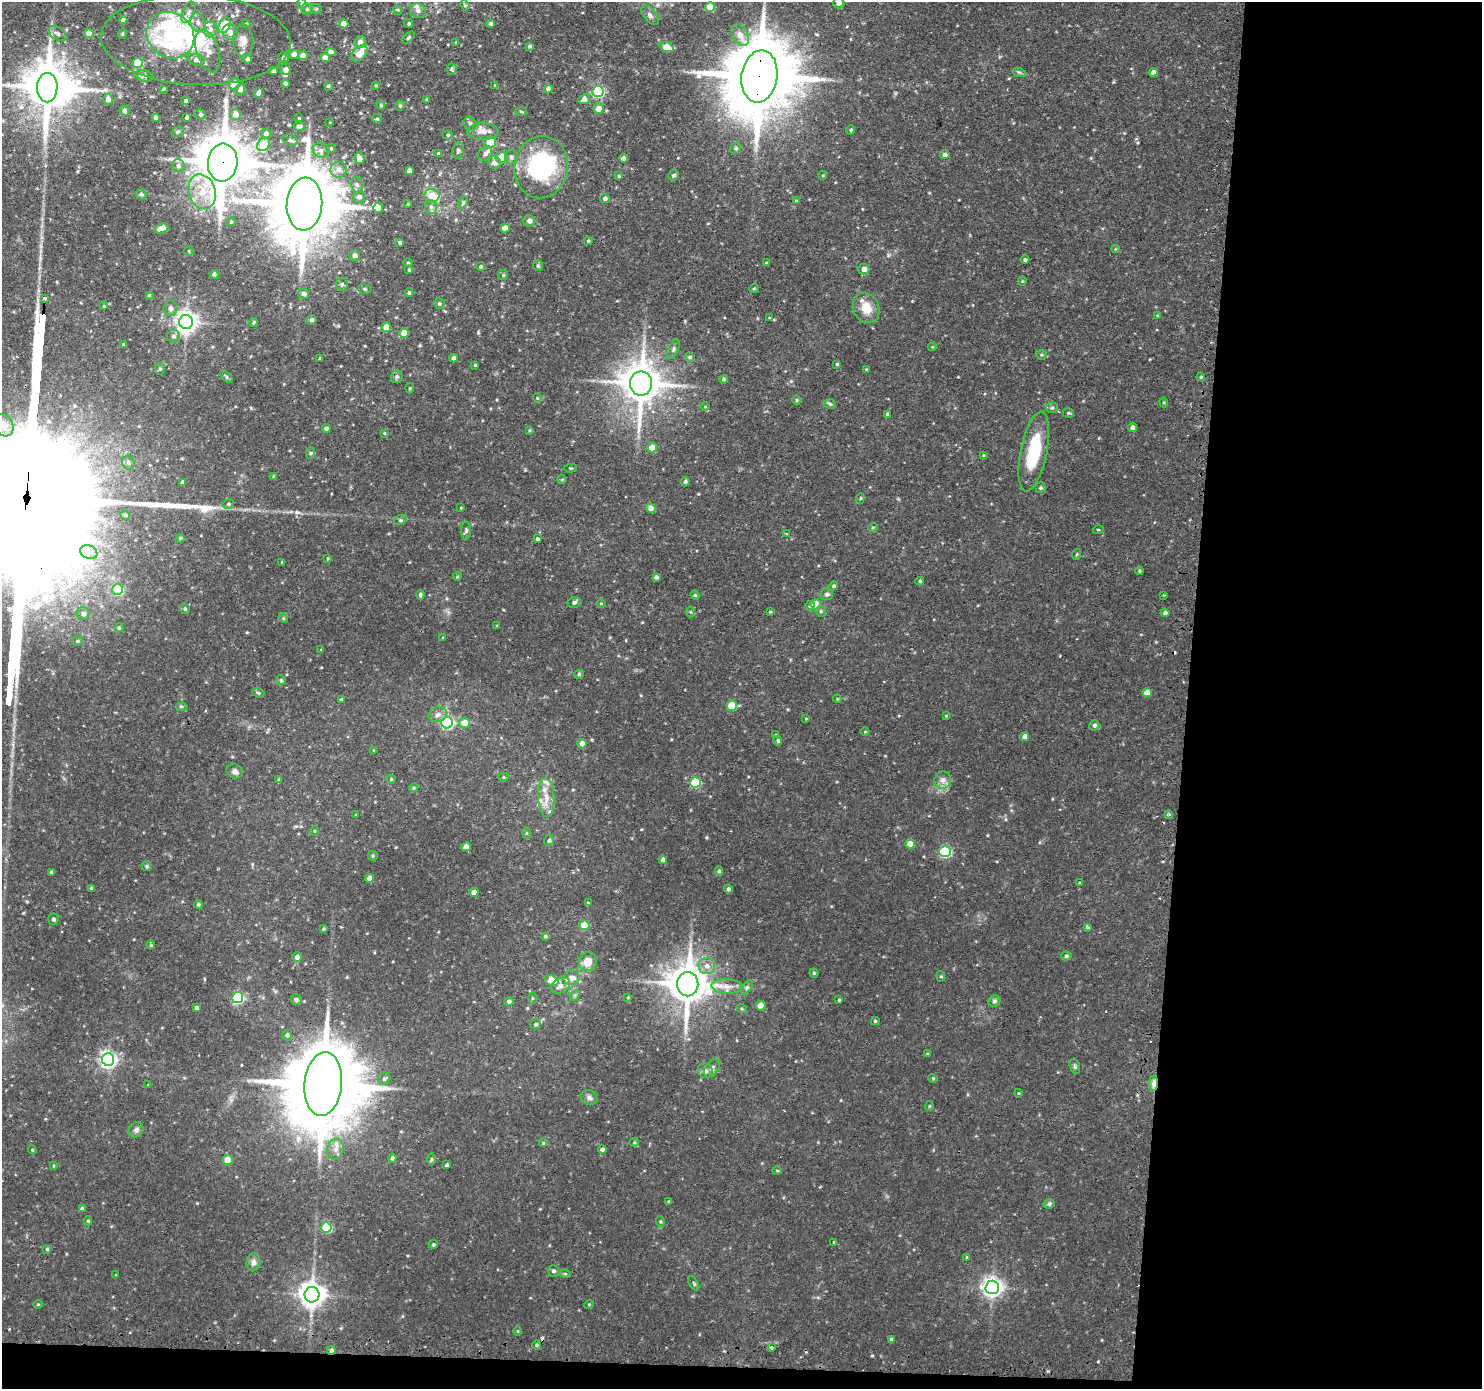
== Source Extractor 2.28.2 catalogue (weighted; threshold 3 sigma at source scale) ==
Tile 9 of 3 x 3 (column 3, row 3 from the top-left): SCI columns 2982-4461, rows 129-1515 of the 4481 x 4514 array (HDU 1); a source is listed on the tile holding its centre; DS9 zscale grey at full resolution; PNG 1484 x 1391 px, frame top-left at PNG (2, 2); each listed source drawn as its Kron ellipse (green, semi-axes under 4 px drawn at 4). Shown black and unused: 21% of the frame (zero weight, under 2 of 3 exposures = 3% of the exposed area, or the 3 px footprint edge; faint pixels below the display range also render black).
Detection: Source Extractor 2.28.2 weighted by HDU 2 'WHT'; one run over the whole footprint, this tile lists its part. Background 0.0946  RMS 0.0078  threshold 0.0353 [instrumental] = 3 sigma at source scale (4.5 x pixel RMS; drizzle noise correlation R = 1.50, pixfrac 1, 0.05/0.05 arcsec/px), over >= 5 px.
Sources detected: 394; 3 inside a brighter object's white glare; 5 cosmic-ray / hot-pixel residue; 2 long thin detections or spike segments (spike, bleed or trail) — neither listed nor drawn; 17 inside a brighter listed object's ellipse — not listed separately; the other 367 listed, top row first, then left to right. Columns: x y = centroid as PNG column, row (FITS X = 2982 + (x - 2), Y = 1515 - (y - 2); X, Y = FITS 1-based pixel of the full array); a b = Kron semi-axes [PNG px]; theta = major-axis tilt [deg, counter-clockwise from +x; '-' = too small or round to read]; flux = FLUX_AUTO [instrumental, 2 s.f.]
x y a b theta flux
839 3 5 5 - 3.1
302 4 6 4 -73 1.4
465 5 5 4 - 1
710 7 5 5 - 23
307 9 6 5 - 1.8
316 9 5 5 - 1
398 10 5 3 - 0.81
418 11 8 7 - 2.9
188 12 11 6 66 4
650 15 11 6 -49 3
123 20 4 4 - 3.6
198 22 9 7 -66 4.6
246 24 4 4 - 0.96
344 24 4 4 - 8.1
409 24 4 4 - 1.2
491 24 4 4 - 1.8
224 25 8 5 65 29
210 29 8 7 - 3.8
230 32 8 7 - 4.2
57 33 10 6 -35 2.9
89 33 4 4 - 8.8
122 34 4 4 - 0.94
170 35 25 22 -40 58
740 35 11 7 -60 8
408 37 7 4 41 1.3
196 40 95 45 -3 120
243 41 16 10 -89 8.3
360 42 6 5 - 4.5
456 42 4 3 - 0.68
529 46 4 4 - 1.6
667 47 7 4 -19 13
208 51 22 11 -73 9.9
331 52 5 4 - 3.6
359 53 10 6 50 11
294 55 4 4 - 7.1
303 55 4 4 - 8.2
284 57 5 5 - 1.7
325 58 4 4 - 10
248 59 4 4 - 2.2
196 60 9 5 -14 3.1
138 63 5 5 - 26
285 69 6 5 - 3.3
451 69 5 5 - 1.2
273 71 4 4 - 2.8
1019 72 6 4 -18 1.3
1153 72 4 4 - 4.5
144 76 9 5 -15 2.2
759 76 26 18 82 8700
285 83 4 3 - 2.1
234 84 6 5 - 10
376 85 4 4 - 1.1
495 85 4 4 - 0.73
328 86 4 4 - 1.1
47 88 15 10 90 2700
163 89 3 2 - 0.79
548 89 4 4 - 3.3
240 90 6 5 - 2.9
598 92 5 5 - 85
259 93 5 4 - 4.7
108 99 5 4 - 4.3
584 99 6 4 24 4.5
427 100 4 3 - 0.8
186 101 4 3 - 2.2
381 105 5 4 - 1.1
400 106 5 4 - 1.1
598 109 5 5 - 6.1
124 111 5 4 - 3
521 111 6 3 -3 1
200 114 5 5 - 1.7
236 114 5 5 - 6.9
155 117 4 4 - 2.3
187 117 4 3 - 1.6
299 118 3 2 - 0.59
377 119 5 4 - 1
330 122 3 2 - 0.55
470 124 7 6 - 2.2
299 126 6 4 -1 2.2
851 130 4 4 - 0.98
177 132 6 5 - 1.3
483 132 15 8 -1 7
266 133 5 5 - 2.4
448 135 5 4 - 1
290 140 8 5 -23 2.2
491 142 5 5 - 31
264 145 7 6 - 16
331 148 4 4 - 1.1
736 148 5 5 - 1.6
321 150 8 7 - 3.1
458 151 8 6 82 2.3
438 153 4 3 - 0.87
485 154 8 6 47 2.9
945 155 5 4 - 2.3
511 157 7 6 - 2.4
359 158 5 5 - 7.3
502 158 6 5 - 13
624 158 4 4 - 3.1
223 163 19 15 85 4500
495 163 6 6 - 4.8
178 166 7 6 - 2.4
541 167 31 27 82 100
338 170 8 8 - 5.6
409 171 4 4 - 3.9
673 175 6 5 - 1.9
823 175 4 3 - 0.65
619 176 4 3 - 0.87
357 185 8 6 -72 2.3
202 192 18 13 -75 18
141 194 5 5 - 2
432 196 7 6 - 12
359 197 6 6 - 3.2
605 198 5 4 - 2.1
796 201 4 3 - 0.77
463 202 6 4 64 1.4
304 204 26 18 85 8100
408 204 3 2 - 0.81
431 207 7 6 - 2.5
378 208 5 5 - 5.6
529 221 6 5 - 2.9
231 222 4 4 - 1.4
161 228 7 4 19 9.3
505 228 5 4 - 7
588 241 4 4 - 1.1
400 243 4 4 - 1.8
1115 249 4 4 - 0.63
189 251 5 3 - 0.72
355 255 5 5 - 3.9
1025 260 4 4 - 1.4
408 263 5 3 - 0.74
766 263 4 3 - 0.61
538 266 5 5 - 1.4
481 267 4 4 - 1.2
864 269 5 5 - 4.7
409 270 4 3 - 1
214 274 4 4 - 1.6
503 275 5 5 - 1.2
1022 281 5 4 - 0.87
342 284 6 6 - 1.8
754 288 5 3 - 0.77
365 289 6 5 - 1.4
409 293 4 3 - 1.2
304 294 5 5 - 3.1
149 295 4 3 - 0.99
44 298 3 3 - 140
439 304 5 5 - 1.3
104 306 4 3 - 0.84
170 308 8 6 -88 2.9
866 308 15 12 -64 14
1157 315 3 3 - 0.78
770 318 3 3 - 0.73
312 320 5 4 - 2.8
186 322 7 7 - 570
253 323 5 3 - 0.79
386 327 4 4 - 14
404 333 5 4 - 11
173 336 6 6 - 2.3
123 345 4 3 - 0.95
932 347 4 3 - 0.66
673 349 10 5 68 2
1041 355 5 4 - 1
689 357 5 5 - 1.4
320 358 3 3 - 1.1
454 358 4 4 - 3.2
837 364 3 3 - 0.99
475 365 3 3 - 0.82
160 369 6 5 - 1.5
866 369 3 2 - 0.72
226 377 7 4 -44 1.3
397 377 6 5 - 1.7
1201 377 4 4 - 0.98
724 379 4 4 - 1.6
641 383 12 11 - 2200
410 388 5 3 - 0.79
537 398 4 4 - 0.86
797 400 4 4 - 0.96
1164 402 5 4 - 0.92
830 404 5 4 - 1.4
705 406 4 3 - 0.57
1052 408 5 5 - 1.3
1068 413 5 4 - 1.2
887 414 3 3 - 1
4 425 12 9 -62 6.6
326 428 4 4 - 3
1132 428 4 4 - 3.3
530 430 4 4 - 0.86
384 433 4 3 - 0.77
652 447 5 5 - 12
1034 451 40 13 78 40
310 453 6 4 71 1.1
983 455 4 3 - 0.65
128 463 7 6 - 2.2
570 468 7 3 4 0.74
274 476 4 4 - 1.2
562 480 5 3 - 0.79
182 482 4 3 - 2
685 482 5 4 - 1.6
1040 488 5 5 - 1.3
860 498 5 4 - 1
228 504 6 4 14 1.4
461 508 3 2 - 0.57
651 508 5 4 - 12
125 515 5 3 - 1.3
400 520 6 5 - 1.4
873 527 5 3 - 0.78
1098 530 5 3 - 0.81
466 531 9 5 -89 1.9
786 534 3 3 - 1.2
180 538 4 4 - 1.2
538 539 4 3 - 6.5
89 552 9 6 -22 4.2
1077 554 5 3 - 0.79
327 558 4 2 - 0.67
282 562 4 3 - 0.72
1139 571 4 4 - 0.92
457 577 4 3 - 0.79
656 577 4 4 - 2.3
920 581 4 4 - 1.2
833 586 5 4 - 1.3
118 590 5 5 - 42
827 594 6 6 - 2.1
420 595 4 4 - 1.7
695 595 4 4 - 1
1164 595 4 3 - 0.65
574 602 7 5 14 1.9
601 603 5 3 - 0.68
815 604 5 5 - 10
810 606 5 5 - 1.3
185 609 5 5 - 1.4
821 611 5 5 - 1.2
690 612 5 3 - 0.78
770 612 3 3 - 0.68
1165 613 4 4 - 2.6
83 614 6 6 - 3.8
283 618 5 4 - 0.95
497 625 3 3 - 0.8
119 628 4 4 - 1.3
443 638 4 3 - 0.8
77 641 5 5 - 1.1
321 650 3 3 - 0.87
579 674 5 4 - 1.3
281 680 5 4 - 1.1
258 693 6 4 -22 1.1
1147 693 5 4 - 8.5
341 699 4 3 - 0.94
837 699 4 4 - 0.82
181 706 6 4 0 1.1
732 706 5 5 - 25
438 715 9 7 16 3.5
946 716 3 3 - 0.71
806 718 4 2 - 0.55
447 723 6 6 - 120
465 723 5 5 - 9.2
1094 725 5 4 - 1.9
865 732 4 3 - 0.63
776 735 4 4 - 0.86
1025 736 4 4 - 3.7
778 741 4 4 - 1.5
582 744 4 4 - 6
374 751 4 3 - 1.1
235 771 8 7 - 2.9
503 777 5 4 - 0.97
279 779 4 3 - 1.3
391 779 4 4 - 0.84
943 780 9 8 - 4
695 782 5 5 - 51
414 788 4 3 - 0.95
546 798 19 8 -87 9.5
1169 814 4 4 - 1.2
355 815 4 2 - 0.54
314 831 5 3 - 0.64
527 833 5 3 - 0.79
549 841 5 4 - 1.7
910 844 5 4 - 9.8
466 847 4 4 - 7.5
945 851 5 5 - 92
373 856 5 5 - 1.2
663 860 4 4 - 3.1
147 866 5 4 - 1.4
719 871 4 4 - 1.5
51 872 3 3 - 1.4
370 878 4 4 - 7.9
1079 883 3 3 - 0.79
91 888 3 3 - 1.1
728 889 4 4 - 1.9
474 892 4 4 - 6.3
588 902 4 2 - 0.56
198 904 4 4 - 1.4
53 919 5 5 - 1.9
585 925 5 5 - 16
1087 927 4 4 - 1.1
323 929 4 4 - 0.9
545 936 4 3 - 1.2
151 945 4 3 - 0.91
1066 956 5 4 - 1.3
297 957 5 4 - 3.5
588 962 9 9 - 9.4
707 966 8 8 - 5.3
814 973 4 4 - 1.1
941 976 5 4 - 1.1
572 978 8 7 - 5.8
552 981 7 5 -29 20
688 984 12 10 90 2400
560 985 10 7 31 4.2
727 986 15 7 -3 6.5
747 987 8 4 58 1.8
575 995 6 4 47 1.3
628 997 4 3 - 0.72
238 998 5 5 - 90
532 998 6 4 90 0.94
296 1000 5 5 - 2.1
839 1000 3 3 - 0.9
509 1001 5 4 - 2
994 1001 6 5 - 1.8
761 1006 5 4 - 12
196 1008 4 4 - 2.2
742 1009 5 3 - 0.86
875 1021 4 3 - 1.2
535 1024 5 5 - 1.6
287 1035 5 5 - 2.1
927 1054 4 3 - 0.81
108 1059 6 6 - 270
1075 1066 8 5 -71 1.4
712 1068 10 6 54 2.9
705 1071 8 7 - 3
933 1078 5 4 - 0.81
384 1079 6 6 - 1.7
1154 1083 8 3 90 11
323 1084 32 18 85 11000
148 1085 3 3 - 0.91
1018 1093 4 3 - 0.6
589 1098 8 7 - 2.9
929 1106 5 4 - 0.94
136 1130 8 7 - 2.9
634 1142 4 4 - 0.87
543 1143 4 3 - 0.8
336 1149 10 8 76 5.4
602 1149 4 3 - 2.3
32 1150 4 3 - 0.98
392 1158 4 4 - 2.1
431 1159 6 4 90 1.2
227 1160 5 5 - 12
53 1165 4 2 - 0.71
447 1165 3 3 - 1.4
777 1170 5 3 - 0.82
669 1201 4 3 - 0.79
1049 1204 5 4 - 1.6
82 1209 4 4 - 3.2
88 1221 4 4 - 1.1
660 1222 5 4 - 1.1
326 1227 5 5 - 50
834 1242 3 3 - 0.65
433 1245 4 4 - 1.3
47 1249 4 4 - 1.3
967 1257 4 3 - 0.74
253 1262 9 7 86 3.2
554 1271 5 5 - 1.8
565 1274 5 3 - 0.81
116 1275 3 3 - 0.61
694 1283 8 3 -59 1.1
992 1287 7 7 - 420
312 1295 7 7 - 770
38 1304 5 3 - 0.79
589 1304 5 3 - 0.64
518 1331 5 3 - 0.71
891 1339 4 4 - 1.1
536 1345 5 3 - 0.94
771 1347 4 4 - 1.8
331 1350 4 4 - 2.1
Overlapping masked pixels (flux is a lower limit): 6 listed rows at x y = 759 76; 223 163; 44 298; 1154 1083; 323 1084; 331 1350
Isophote crosses this tile's border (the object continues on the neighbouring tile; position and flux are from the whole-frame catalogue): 2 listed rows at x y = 839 3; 4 425